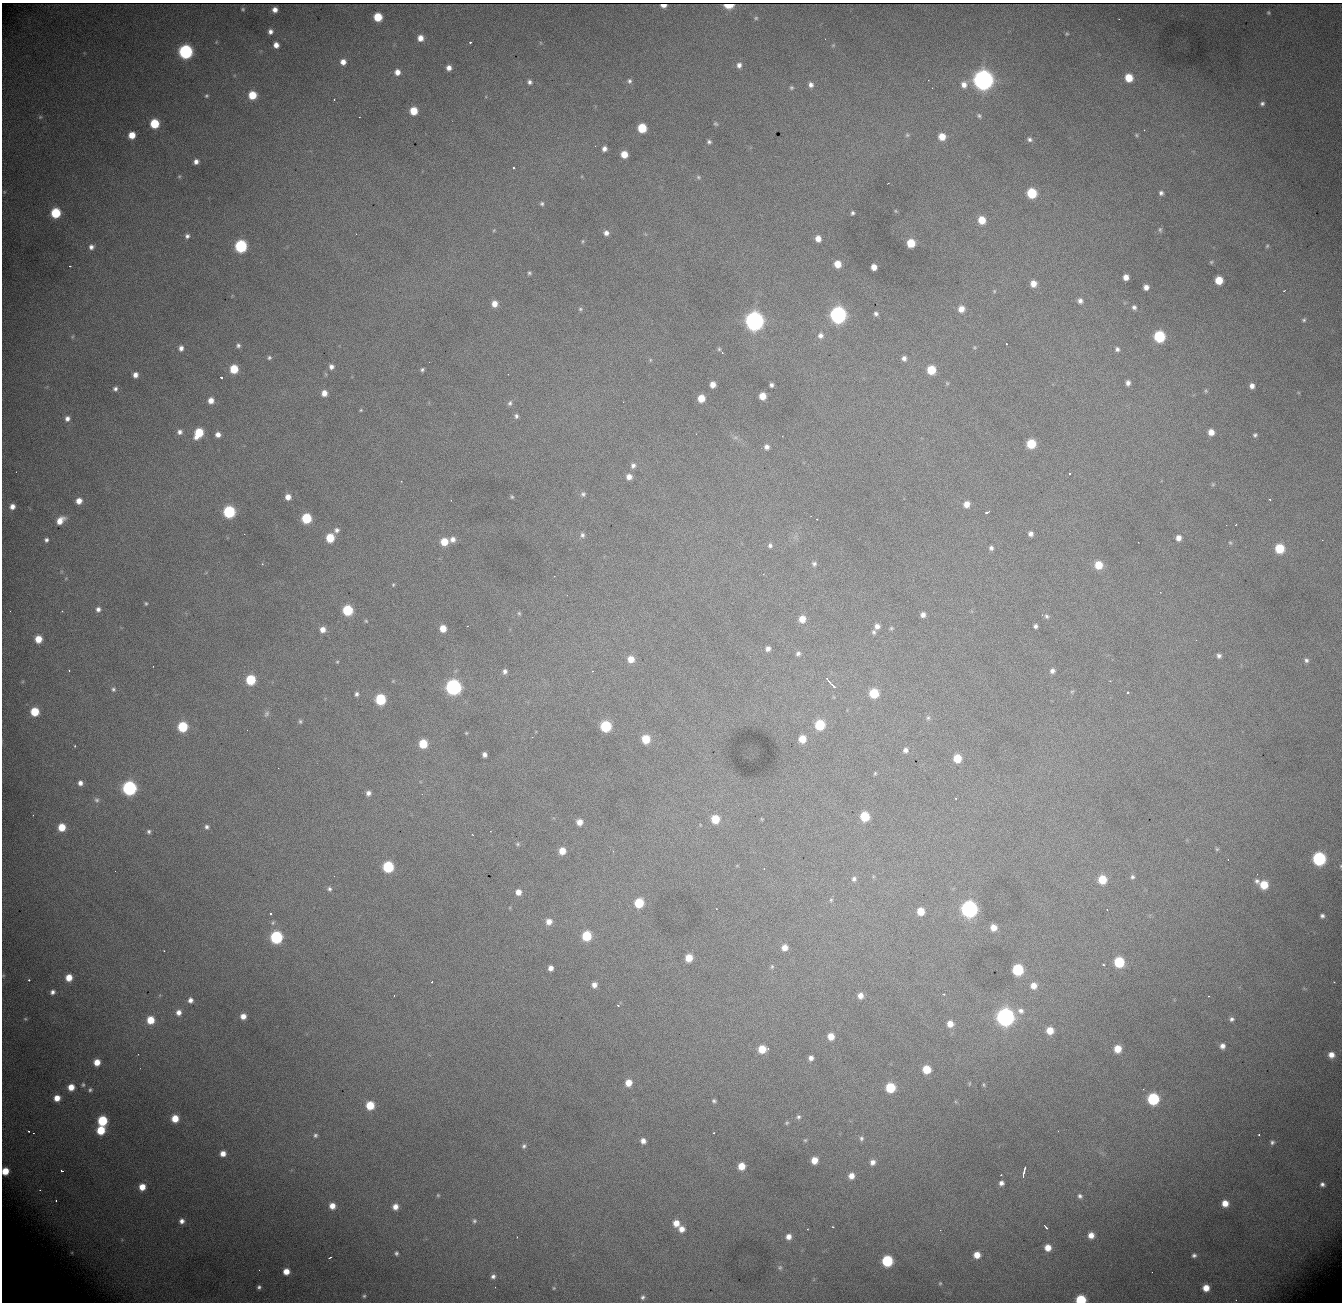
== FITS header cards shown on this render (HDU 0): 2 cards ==
NAXIS1  = 1340
NAXIS2  = 1300

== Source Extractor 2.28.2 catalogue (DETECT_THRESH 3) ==
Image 1340 x 1300 px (HDU 0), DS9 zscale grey, 1 PNG px = 1 image px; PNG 1344 x 1304 px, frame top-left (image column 1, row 1300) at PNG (2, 3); no overlay
Background 1440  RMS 18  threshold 54.1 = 3 sigma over >= 5 px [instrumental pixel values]
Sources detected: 375; all 375 listed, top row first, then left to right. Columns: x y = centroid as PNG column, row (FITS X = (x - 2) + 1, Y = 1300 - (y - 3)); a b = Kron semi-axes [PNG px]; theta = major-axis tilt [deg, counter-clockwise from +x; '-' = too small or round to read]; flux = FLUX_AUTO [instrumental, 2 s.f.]
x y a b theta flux
663 5 5 3 - 3.3e+03
729 5 6 4 -2 2.6e+04
243 9 4 3 - 1.4e+03
275 10 5 5 - 6.9e+03
1268 13 3 3 - 1.3e+03
378 17 6 6 - 3.4e+04
756 18 6 5 - 1.8e+03
270 32 5 5 - 4.9e+03
1067 34 5 4 - 1.5e+03
420 38 6 6 - 1.1e+04
825 39 2 2 - 3.4e+03
470 42 3 3 - 2.4e+03
276 45 5 5 - 8.3e+03
833 45 5 5 - 1.5e+03
185 52 7 7 - 2.7e+05
343 62 6 6 - 8.5e+03
739 65 7 6 - 5.2e+03
449 68 6 5 - 6.9e+03
397 72 6 6 - 9.3e+03
1129 78 6 6 - 2.7e+04
983 80 8 8 - 1.1e+06
629 81 7 6 - 3.1e+03
530 82 5 5 - 3.5e+03
811 85 7 6 - 5.2e+03
964 85 9 8 - 8.9e+03
791 88 5 5 - 2.2e+03
932 88 2 2 - 5.5e+02
252 95 6 6 - 3.1e+04
206 96 5 4 - 1.8e+03
334 99 2 2 - 9.8e+02
1262 104 6 6 - 3.5e+03
414 111 6 6 - 2.7e+04
979 116 6 4 -58 2.2e+03
40 117 5 5 - 2.0e+03
359 117 2 2 - 2.2e+03
154 124 6 6 - 4.9e+04
716 124 6 5 - 2.0e+03
642 128 6 6 - 4.2e+04
1144 130 3 2 - 9.4e+02
132 135 5 5 - 1.9e+04
907 135 6 6 - 2.3e+03
1136 135 5 4 - 1.6e+03
942 137 6 6 - 1.7e+04
1030 139 6 5 - 3.3e+03
709 142 5 5 - 2.7e+03
604 149 5 5 - 5.5e+03
624 154 6 5 - 1.7e+04
196 162 5 4 - 5.7e+03
514 168 2 2 - 1.1e+03
179 176 5 4 - 1.5e+03
698 177 7 5 -17 2.2e+03
4 192 5 5 - 1.6e+03
1032 193 7 6 - 5.9e+04
1161 193 6 6 - 3.7e+03
542 204 5 5 - 2.4e+03
895 211 5 3 - 1.2e+03
56 213 6 6 - 6.4e+04
852 213 4 4 - 2.4e+03
982 220 7 6 - 2.3e+04
494 230 5 4 - 1.2e+03
1160 230 8 5 -89 2.5e+03
606 233 6 6 - 5.7e+03
187 236 5 5 - 3.5e+03
818 239 6 5 - 9.6e+03
583 241 5 4 - 1.5e+03
911 243 6 6 - 3.1e+04
241 246 7 7 - 1.4e+05
1267 246 5 4 - 1.6e+03
91 247 6 6 - 4.9e+03
1211 262 5 5 - 1.7e+03
837 264 6 6 - 1.6e+04
70 266 3 2 - 8.5e+02
874 267 5 5 - 1.0e+04
529 273 5 4 - 2.0e+03
1126 277 5 5 - 8.8e+03
1219 280 6 6 - 2.7e+04
1033 284 6 6 - 1.1e+04
1146 287 5 5 - 6.9e+03
994 291 5 5 - 1.6e+03
1284 291 3 2 - 8.1e+02
1080 301 7 6 - 4.7e+03
494 304 7 6 - 1.1e+04
1134 307 6 5 - 3.4e+03
580 309 6 5 - 2.1e+03
961 309 7 6 - 1.1e+04
876 314 6 5 - 3.4e+03
838 315 8 7 - 4.5e+05
1304 320 5 5 - 2.0e+03
754 321 8 7 - 7.8e+05
820 335 7 7 - 5.5e+03
1159 336 7 7 - 9.6e+04
72 337 6 3 71 1.3e+03
1006 344 3 2 - 1.0e+03
238 345 6 6 - 3.1e+03
974 347 5 4 - 1.4e+03
181 348 7 6 - 6.0e+03
719 349 6 6 - 2.4e+03
1117 349 6 6 - 3.1e+03
269 358 6 5 - 2.4e+03
904 358 5 5 - 4.7e+03
650 360 6 4 90 1.4e+03
331 367 6 6 - 4.9e+03
234 369 6 6 - 3.3e+04
422 369 5 4 - 2.4e+03
931 370 6 6 - 3.6e+04
135 375 6 5 - 6.7e+03
221 377 3 3 - 4.1e+03
947 383 5 5 - 1.4e+03
1128 383 6 5 - 4.7e+03
713 384 5 5 - 9.6e+03
771 385 4 4 - 3.5e+03
1252 386 5 5 - 6.0e+03
115 389 6 5 - 3.6e+03
1206 391 5 5 - 1.7e+03
324 393 6 5 - 9.6e+03
762 396 6 5 - 1.7e+04
701 398 6 6 - 2.0e+04
211 400 6 6 - 9.6e+03
623 402 3 2 - 1.0e+03
510 403 7 5 61 3.2e+03
361 410 4 4 - 1.4e+03
516 416 6 5 - 3.1e+03
67 418 6 6 - 5.5e+03
180 432 6 6 - 4.7e+03
1211 432 5 5 - 1.1e+04
199 433 8 6 59 4.3e+04
218 434 5 5 - 6.8e+03
1255 435 5 4 - 2.3e+03
735 437 7 4 1 2.5e+03
1031 444 6 6 - 4.3e+04
767 447 6 5 - 5.1e+03
633 465 7 7 - 4.7e+03
1069 474 3 2 - 1.0e+03
629 477 7 6 - 7.9e+03
401 481 3 3 - 9.1e+02
1213 484 6 4 45 1.5e+03
583 494 7 6 - 3.1e+03
288 497 6 6 - 9.1e+03
512 497 5 4 - 1.6e+03
1270 499 3 3 - 2.0e+03
79 501 6 6 - 1.0e+04
966 504 7 6 - 1.0e+04
12 506 5 5 - 7.4e+03
229 512 7 7 - 1.2e+05
987 512 4 3 - 4.6e+03
306 518 7 6 - 6.0e+04
817 519 2 2 - 9.5e+02
60 520 9 6 41 1.3e+04
1226 525 2 2 - 5.1e+02
337 530 7 7 - 4.5e+03
1030 534 5 5 - 4.9e+03
582 535 7 6 - 3.5e+03
330 538 6 6 - 3.5e+04
1178 538 6 5 - 7.9e+03
453 539 8 7 - 7.1e+03
46 540 5 5 - 3.1e+03
444 542 7 6 - 2.3e+04
1230 543 5 4 - 1.6e+03
770 546 7 6 - 3.6e+03
991 548 6 5 - 3.7e+03
1280 548 7 6 - 4.5e+04
262 564 3 3 - 1.2e+03
814 564 7 6 - 3.2e+03
1098 565 7 7 - 2.4e+04
763 574 3 3 - 9.2e+02
393 585 4 4 - 1.4e+03
1160 592 2 2 - 8.7e+02
146 603 4 3 - 1.6e+03
98 609 5 5 - 4.5e+03
348 610 6 6 - 6.9e+04
62 611 2 2 - 8.1e+02
519 613 5 4 - 1.8e+03
923 615 5 5 - 5.4e+03
1046 616 6 5 - 2.7e+03
802 619 7 6 - 1.5e+04
366 621 5 3 - 1.3e+03
467 626 3 2 - 1.0e+03
877 626 6 6 - 5.8e+03
1035 626 4 4 - 3.2e+03
443 628 6 6 - 1.5e+04
891 628 6 4 21 1.7e+03
323 629 6 6 - 8.6e+03
874 632 6 5 - 2.6e+03
39 639 6 5 - 2.4e+04
1196 640 2 2 - 5.4e+02
768 649 6 6 - 5.4e+03
798 653 7 6 - 3.7e+03
1219 656 6 5 - 3.7e+03
631 659 7 6 - 1.3e+04
1306 660 6 6 - 3.1e+03
337 662 4 4 - 1.3e+03
69 671 3 2 - 2.5e+03
505 671 7 5 68 4.4e+03
593 671 3 2 - 7.0e+02
1052 671 6 5 - 4.7e+03
251 680 7 6 - 5.8e+04
393 681 4 4 - 1.2e+03
1110 681 3 2 - 7.4e+02
831 683 15 3 -47 8.2e+03
453 687 7 7 - 3.6e+05
113 689 6 5 - 2.4e+03
1072 691 6 4 19 1.5e+03
1128 692 3 3 - 3.9e+03
874 693 6 6 - 4.4e+04
356 694 5 4 - 3.0e+03
380 699 7 6 - 7.4e+04
35 712 6 6 - 3.8e+04
266 714 10 6 58 4.0e+03
928 718 7 5 74 3.0e+03
300 721 6 5 - 2.2e+03
820 725 7 6 - 6.0e+04
606 726 7 7 - 8.3e+04
183 727 6 6 - 6.6e+04
466 733 5 4 - 1.3e+03
646 739 7 6 - 3.0e+04
802 739 6 6 - 1.9e+04
423 744 6 6 - 3.5e+04
75 746 3 3 - 1.7e+03
905 750 7 6 - 4.8e+03
484 755 5 4 - 4.9e+03
957 758 6 6 - 2.8e+04
875 773 5 4 - 1.6e+03
80 783 6 5 - 5.7e+03
129 788 7 7 - 2.7e+05
368 793 5 5 - 4.9e+03
956 798 3 2 - 8.0e+02
97 800 7 7 - 3.2e+03
33 815 2 2 - 6.3e+02
865 816 6 6 - 4.5e+04
715 819 7 6 - 3.0e+04
762 819 4 4 - 1.2e+03
579 822 6 6 - 9.4e+03
62 827 6 6 - 2.5e+04
207 827 5 5 - 3.1e+03
149 831 5 5 - 2.8e+03
490 831 3 2 - 1.1e+03
473 835 2 2 - 1.0e+03
518 844 6 5 - 1.9e+03
1217 849 5 5 - 1.6e+03
562 851 6 6 - 1.7e+04
1319 859 7 7 - 1.9e+05
388 867 7 6 - 9.2e+04
764 869 2 2 - 8.8e+02
115 871 2 2 - 9.0e+02
1132 877 5 5 - 2.6e+03
854 879 7 7 - 3.8e+03
1102 879 7 7 - 3.1e+04
1257 881 6 6 - 3.7e+03
1264 885 7 6 - 2.9e+04
329 889 6 6 - 3.2e+03
518 892 6 6 - 9.6e+03
831 900 5 5 - 2.0e+03
639 903 7 6 - 4.7e+04
969 909 8 7 - 4.5e+05
1107 910 2 2 - 9.4e+02
921 911 6 6 - 2.3e+04
271 914 3 3 - 5.2e+03
1322 916 5 5 - 3.4e+03
549 922 7 7 - 9.6e+03
993 927 6 6 - 1.2e+04
586 936 7 6 - 5.2e+04
276 937 7 7 - 1.5e+05
785 948 6 6 - 1.0e+04
164 951 2 2 - 8.0e+02
689 958 6 6 - 2.1e+04
1119 962 7 6 - 6.9e+04
1103 965 3 3 - 2.0e+03
772 966 7 5 88 2.3e+03
551 968 5 5 - 6.6e+03
1018 970 7 7 - 8.9e+04
3 975 5 4 - 1.4e+03
69 977 6 5 - 1.6e+04
29 980 3 3 - 2.5e+03
432 982 3 2 - 9.7e+02
1334 982 2 2 - 4.4e+03
594 985 6 5 - 6.6e+03
1034 986 6 6 - 1.0e+04
52 992 5 5 - 4.1e+03
943 994 3 2 - 1.6e+03
394 996 2 2 - 1.2e+03
860 996 6 5 - 8.2e+03
1209 996 3 2 - 1.2e+03
190 1000 6 6 - 5.7e+03
618 1005 3 3 - 1.5e+03
1021 1011 9 7 -24 5.8e+03
179 1012 7 6 - 7.2e+03
243 1016 5 5 - 9.2e+03
1005 1017 8 7 - 6.5e+05
25 1019 5 4 - 1.5e+03
1231 1019 6 6 - 3.3e+03
150 1020 7 6 - 2.5e+04
950 1024 6 6 - 1.2e+04
1050 1030 6 6 - 1.7e+04
831 1036 6 6 - 1.5e+04
1222 1046 6 5 - 6.1e+03
762 1049 6 6 - 2.5e+04
768 1049 4 3 - 1.3e+03
1118 1049 7 6 - 2.0e+04
1331 1055 6 6 - 9.8e+03
811 1058 6 5 - 5.4e+03
97 1062 6 6 - 1.5e+04
927 1069 6 6 - 2.8e+04
628 1083 6 6 - 1.5e+04
969 1084 6 3 71 1.1e+03
83 1085 7 6 - 2.6e+03
984 1085 7 3 -89 1.6e+03
71 1087 6 6 - 1.5e+04
890 1088 7 6 - 5.3e+04
90 1090 6 6 - 2.9e+03
57 1098 6 6 - 1.3e+04
1153 1099 7 7 - 1.2e+05
714 1101 5 4 - 2.3e+03
370 1105 6 6 - 3.3e+04
798 1117 6 6 - 2.8e+03
175 1118 6 6 - 2.1e+04
102 1121 7 6 - 6.3e+04
787 1123 6 5 - 1.8e+03
101 1130 6 6 - 3.6e+04
28 1131 3 2 - 1.4e+03
33 1133 3 2 - 1.3e+03
714 1133 3 3 - 2.0e+03
1259 1134 3 2 - 1.4e+03
315 1135 6 5 - 2.6e+03
861 1138 7 6 - 3.2e+03
805 1140 5 4 - 1.6e+03
643 1141 5 5 - 6.4e+03
1272 1142 6 5 - 3.0e+03
524 1146 6 5 - 2.8e+03
223 1153 5 5 - 9.4e+03
814 1160 6 5 - 1.5e+04
873 1162 7 6 - 6.4e+03
741 1166 6 6 - 1.9e+04
5 1171 6 5 - 2.3e+04
62 1171 3 2 - 3.0e+03
1024 1172 10 3 77 7.2e+03
1001 1175 3 3 - 1.1e+03
851 1176 6 6 - 1.0e+04
1001 1183 5 4 - 4.9e+03
1322 1184 5 4 - 3.6e+03
142 1187 6 6 - 1.6e+04
40 1190 2 2 - 7.2e+02
438 1195 5 4 - 1.4e+03
1080 1196 6 5 - 3.3e+03
56 1200 3 2 - 1.3e+03
1225 1203 6 6 - 1.4e+04
332 1206 6 6 - 1.1e+04
395 1207 6 6 - 9.2e+03
182 1221 6 6 - 6.0e+03
474 1221 7 5 65 2.5e+03
676 1223 7 6 - 1.2e+04
1045 1226 6 2 -49 2.6e+03
833 1227 3 2 - 8.1e+02
682 1229 6 6 - 9.6e+03
807 1229 3 2 - 6.8e+02
1091 1235 6 6 - 1.1e+04
517 1237 2 2 - 6.7e+02
789 1237 7 6 - 8.0e+03
1048 1248 6 6 - 1.3e+04
72 1253 5 5 - 1.7e+03
396 1253 5 4 - 2.5e+03
977 1255 6 6 - 1.4e+04
1194 1255 5 4 - 3.1e+03
330 1257 4 2 - 1.7e+03
887 1261 7 7 - 9.3e+04
780 1267 7 7 - 3.3e+03
259 1270 2 2 - 6.1e+02
286 1271 6 6 - 1.4e+04
493 1276 6 5 - 4.0e+03
940 1283 5 4 - 1.6e+03
259 1287 4 4 - 2.9e+03
554 1288 4 4 - 1.3e+03
1206 1288 6 5 - 1.5e+04
364 1296 6 5 - 2.5e+03
643 1297 6 6 - 3.1e+03
1081 1300 6 6 - 6.5e+04
At the frame edge (FLAGS 8, measured only in part): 5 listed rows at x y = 729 5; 1319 859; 3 975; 5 1171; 1081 1300